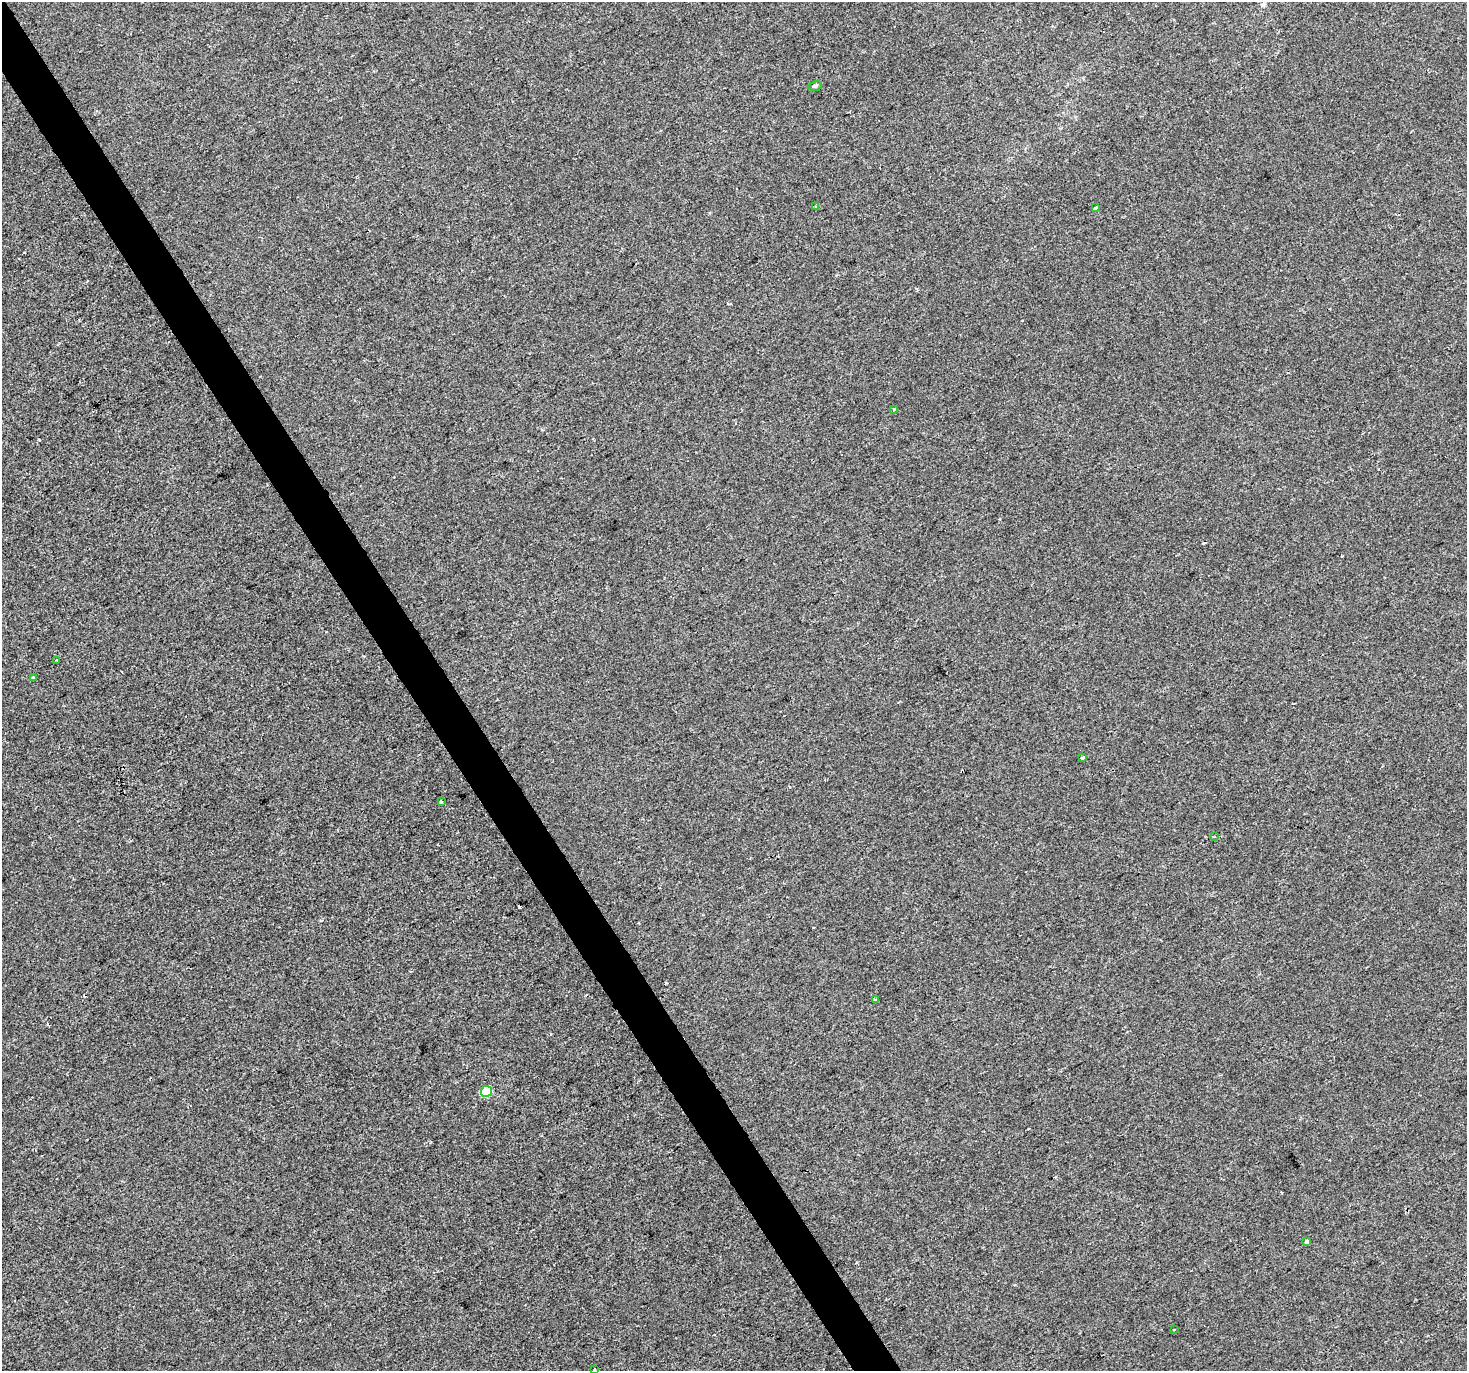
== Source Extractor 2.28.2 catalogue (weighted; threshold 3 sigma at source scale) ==
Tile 11 of 4 x 4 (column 3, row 3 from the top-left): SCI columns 2933-4397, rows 1543-2911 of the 5861 x 5763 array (HDU 1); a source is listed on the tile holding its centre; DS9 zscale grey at full resolution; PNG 1469 x 1373 px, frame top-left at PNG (2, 2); each listed source drawn as its Kron ellipse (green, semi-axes under 4 px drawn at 4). Shown black and unused: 3% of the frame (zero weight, under 2 of 3 exposures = <1% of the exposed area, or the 3 px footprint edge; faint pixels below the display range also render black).
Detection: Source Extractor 2.28.2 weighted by HDU 2 'WHT'; one run over the whole footprint, this tile lists its part. Background 4.53e-05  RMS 0.0042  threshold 0.0189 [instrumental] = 3 sigma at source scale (4.5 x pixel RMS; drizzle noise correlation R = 1.50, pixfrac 1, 0.0396/0.0396 arcsec/px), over >= 5 px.
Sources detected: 19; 5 cosmic-ray / hot-pixel residue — neither listed nor drawn; the other 14 listed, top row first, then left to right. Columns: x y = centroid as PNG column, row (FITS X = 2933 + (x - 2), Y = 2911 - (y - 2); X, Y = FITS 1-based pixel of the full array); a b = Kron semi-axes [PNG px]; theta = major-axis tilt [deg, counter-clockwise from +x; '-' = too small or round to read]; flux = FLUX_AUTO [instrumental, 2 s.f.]
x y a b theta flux
815 86 7 4 11 0.79
816 207 4 2 - 0.39
1095 208 4 3 - 0.49
894 409 3 3 - 0.58
57 660 2 2 - 0.39
33 678 3 2 - 0.51
1083 758 3 3 - 1.6
441 801 3 3 - 0.61
1214 837 3 3 - 0.48
875 999 3 3 - 0.47
486 1091 5 5 - 20
1307 1242 4 3 - 3.5
1174 1329 3 3 - 1
595 1369 3 3 - 1.1
Isophote crosses this tile's border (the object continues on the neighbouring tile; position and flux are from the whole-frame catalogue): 1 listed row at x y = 595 1369
Unlisted compact peaks at least as high as the median listed source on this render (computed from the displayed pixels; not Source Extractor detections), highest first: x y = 666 983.